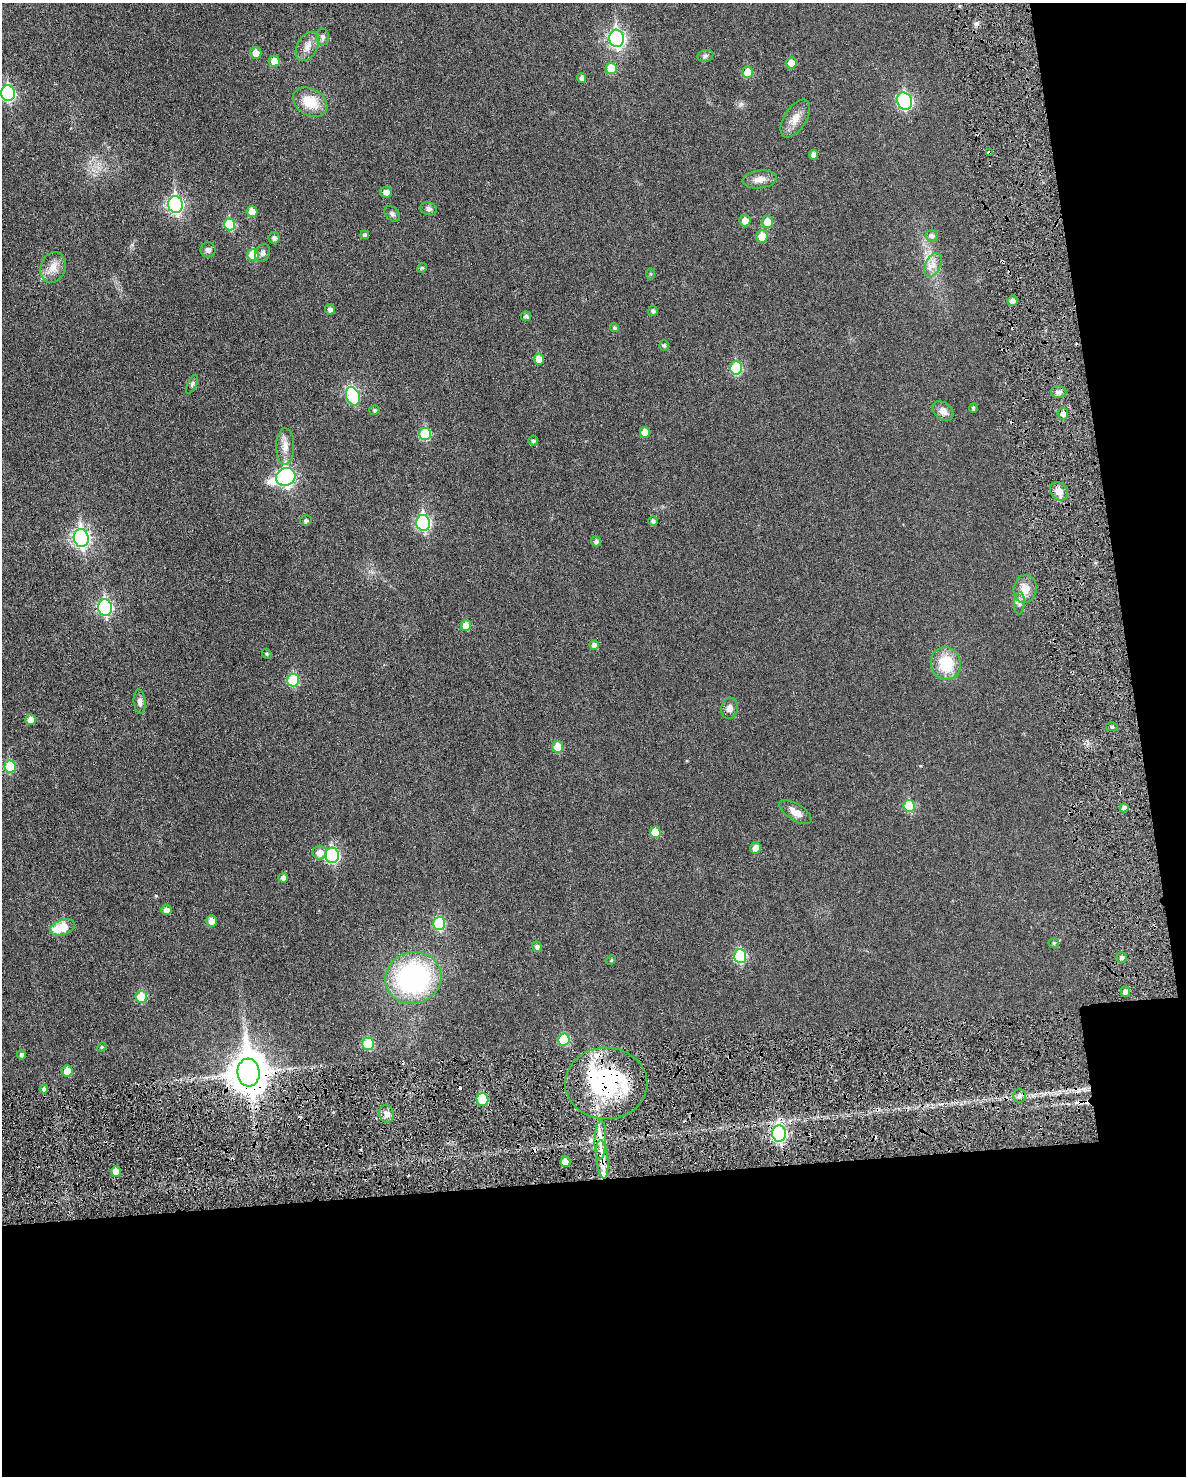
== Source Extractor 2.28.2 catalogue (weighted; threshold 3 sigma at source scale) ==
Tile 12 of 4 x 3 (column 4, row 3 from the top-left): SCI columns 3584-4767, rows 160-1633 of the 4786 x 4824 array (HDU 1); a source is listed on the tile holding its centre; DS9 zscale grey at full resolution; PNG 1188 x 1478 px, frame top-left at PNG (2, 3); each listed source drawn as its Kron ellipse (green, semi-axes under 4 px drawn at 4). Shown black and unused: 26% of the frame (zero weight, under 3 of 6 exposures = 1% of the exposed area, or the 3 px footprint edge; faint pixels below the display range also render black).
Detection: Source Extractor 2.28.2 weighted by HDU 2 'WHT'; one run over the whole footprint, this tile lists its part. Background 0.0355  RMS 0.0047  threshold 0.019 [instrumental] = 3 sigma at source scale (4.09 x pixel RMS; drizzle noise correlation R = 1.36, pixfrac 0.8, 0.05/0.05 arcsec/px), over >= 5 px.
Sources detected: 125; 1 inside a brighter object's white glare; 11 cosmic-ray / hot-pixel residue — neither listed nor drawn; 1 inside a brighter listed object's ellipse — not listed separately; the other 112 listed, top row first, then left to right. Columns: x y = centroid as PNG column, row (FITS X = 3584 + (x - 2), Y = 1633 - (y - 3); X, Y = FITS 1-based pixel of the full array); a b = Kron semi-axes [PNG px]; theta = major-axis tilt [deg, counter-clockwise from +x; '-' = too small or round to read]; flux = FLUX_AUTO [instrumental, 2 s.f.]
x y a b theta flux
323 37 8 6 -81 1.2
616 38 9 7 -83 100
307 46 16 10 61 3.4
256 53 5 5 - 3.9
705 56 8 6 16 0.94
274 61 5 5 - 5
791 63 5 5 - 3.4
611 68 6 5 - 8.3
748 72 5 5 - 8.6
581 78 5 4 - 1.3
8 93 8 7 - 54
905 101 9 7 -64 56
310 102 18 13 -31 9.3
795 119 21 11 57 4.7
989 153 4 3 - 0.63
814 155 5 4 - 1.9
760 179 17 9 6 3.3
386 192 6 5 - 2.2
175 204 8 7 - 94
429 209 8 6 -17 1.2
252 212 6 5 - 4.7
392 214 9 6 -45 1.1
745 221 6 5 - 3.7
767 222 6 6 - 5.3
229 224 6 5 - 14
365 235 4 4 - 0.96
762 236 6 6 - 5.5
932 236 6 6 - 1.4
274 238 6 5 - 1.4
208 250 7 7 - 1.3
263 253 9 7 65 1.3
253 255 6 5 - 9.3
933 265 12 7 64 3
53 268 15 12 72 4.5
422 268 5 4 - 0.54
651 274 5 3 - 0.45
1013 301 5 5 - 1.8
330 309 5 5 - 1.5
653 311 5 4 - 1.1
526 316 5 5 - 1.1
614 328 4 4 - 0.87
664 346 5 4 - 0.59
539 359 5 5 - 4.4
736 368 6 6 - 22
192 384 10 4 64 0.82
1058 392 8 6 -1 1.5
353 396 9 6 -69 24
973 408 4 4 - 0.72
374 410 5 4 - 0.72
943 411 12 8 -40 2.6
1063 414 5 5 - 1.9
645 432 5 5 - 4.6
425 434 6 5 - 18
533 441 5 5 - 0.78
285 446 18 9 89 3.8
286 477 10 8 28 110
1059 491 10 8 -47 3.8
306 521 6 5 - 0.9
653 521 5 4 - 1.1
423 523 8 7 - 66
81 538 9 7 -81 120
596 541 5 5 - 1.2
1025 589 14 11 82 4.8
1019 603 11 5 86 1.4
105 607 8 7 - 60
466 625 5 5 - 5.4
594 645 5 4 - 1.8
267 654 5 4 - 0.44
946 664 17 15 -75 14
293 680 6 6 - 19
140 702 12 6 -85 1.7
730 708 10 8 76 2.2
30 719 5 5 - 2.5
1112 727 6 3 -14 0.66
558 747 6 5 - 7.1
10 767 6 6 - 14
909 806 6 5 - 16
1124 808 5 4 - 1.5
795 812 18 8 -32 3.6
655 832 5 5 - 8.4
756 848 6 5 - 3
320 853 7 6 - 3.3
332 855 7 7 - 44
283 878 4 4 - 1.4
166 910 5 5 - 2.1
211 921 5 5 - 3.4
439 923 7 6 - 23
62 927 13 7 18 10
1054 943 5 4 - 0.66
537 947 5 5 - 1.3
740 956 7 6 - 28
1122 958 5 5 - 1.1
611 960 5 4 - 0.42
413 978 28 25 17 72
1125 992 5 4 - 1.5
141 997 6 5 - 11
564 1040 6 6 - 17
368 1044 6 6 - 17
102 1047 5 4 - 0.51
21 1055 5 4 - 1.1
67 1071 5 5 - 5.2
248 1073 14 11 -85 1100
606 1083 41 35 -1 54
44 1089 4 4 - 1.1
1019 1095 7 6 - 1.3
482 1100 6 6 - 11
386 1114 9 7 -70 2.2
779 1134 8 7 - 76
600 1140 20 5 88 4.3
602 1159 19 6 -84 4.5
565 1162 5 5 - 4
116 1172 5 5 - 3.8
Overlapping masked pixels (flux is a lower limit): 5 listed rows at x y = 989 153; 248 1073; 606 1083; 600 1140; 602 1159
Isophote crosses this tile's border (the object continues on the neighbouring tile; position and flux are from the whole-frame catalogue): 1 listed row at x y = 8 93